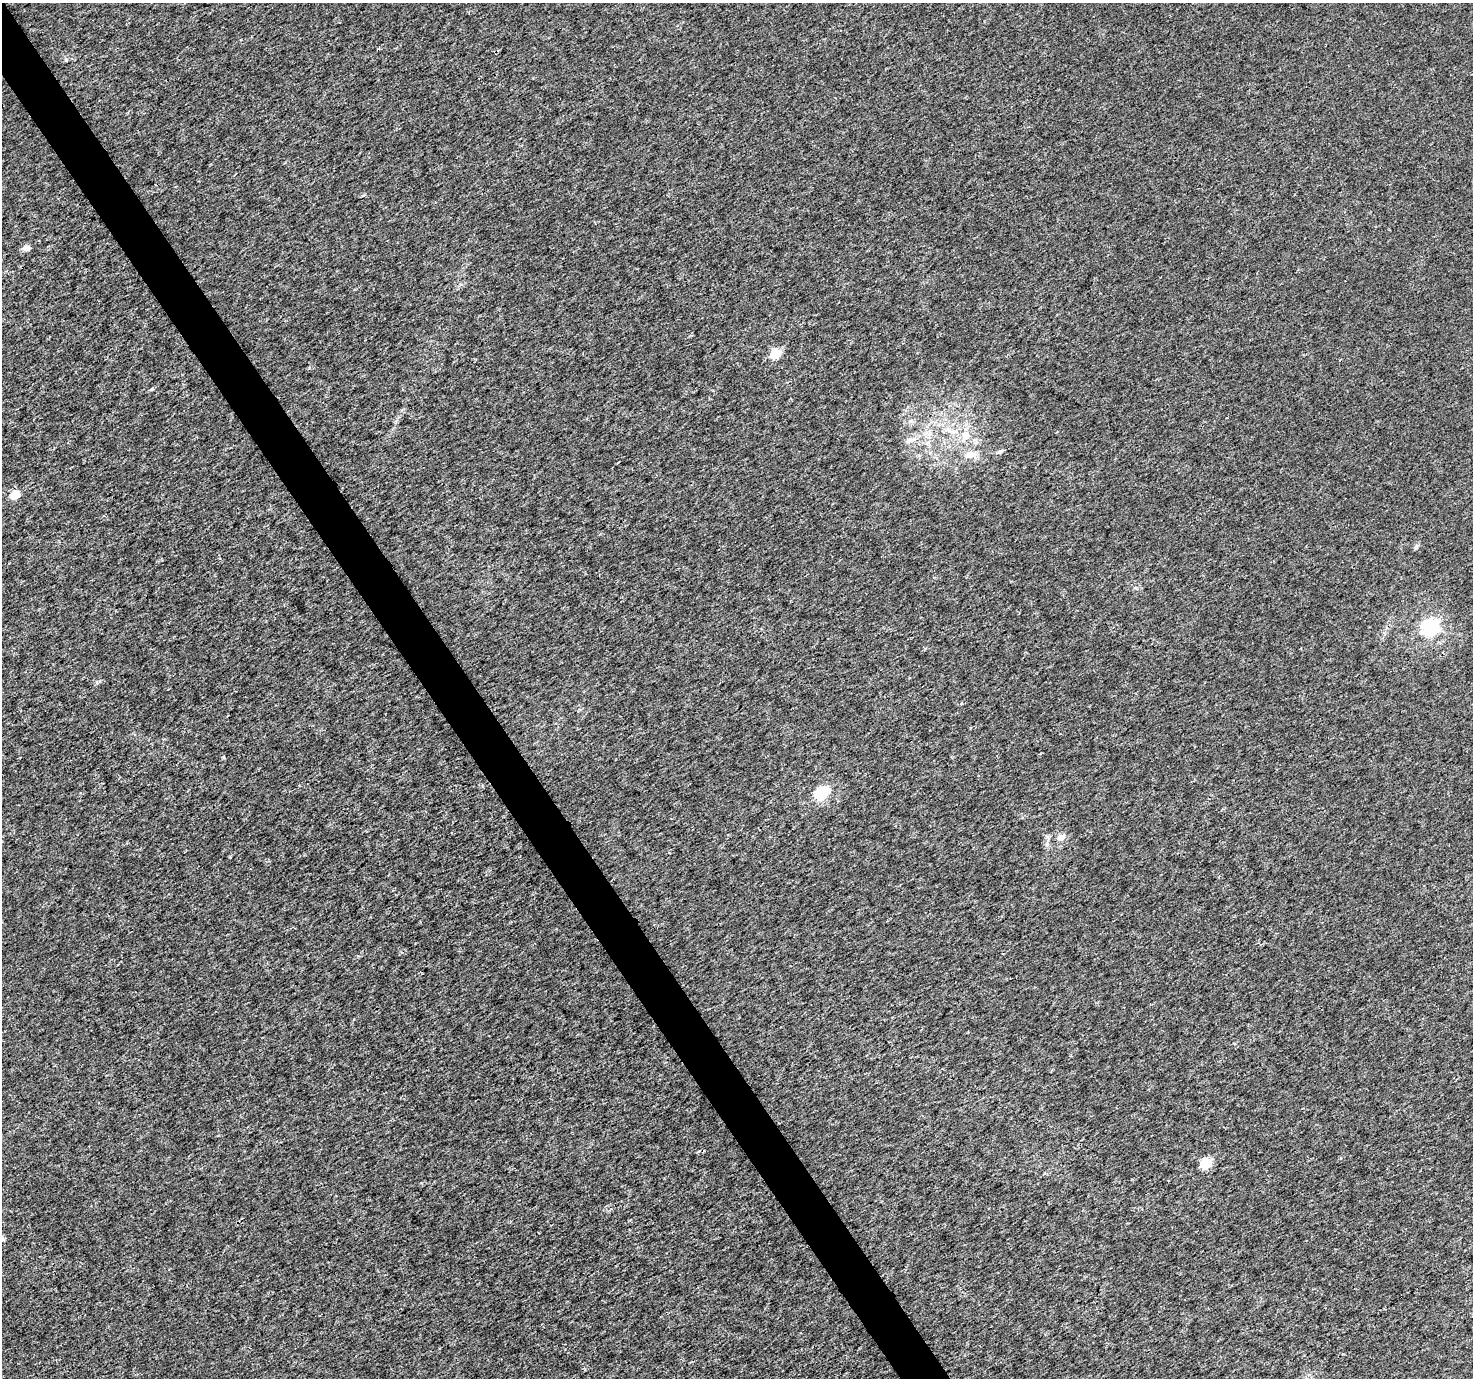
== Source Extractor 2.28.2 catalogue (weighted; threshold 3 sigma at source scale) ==
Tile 11 of 4 x 4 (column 3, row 3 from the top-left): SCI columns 2949-4419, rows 1556-2931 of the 5892 x 5802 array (HDU 1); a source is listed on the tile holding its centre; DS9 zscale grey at full resolution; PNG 1475 x 1380 px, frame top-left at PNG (2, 3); no overlay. Shown black and unused: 3% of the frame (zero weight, under 3 of 4 exposures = <1% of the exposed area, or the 3 px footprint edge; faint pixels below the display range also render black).
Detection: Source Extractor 2.28.2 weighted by HDU 2 'WHT'; one run over the whole footprint, this tile lists its part. Background 9.27e-04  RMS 0.002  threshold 0.00901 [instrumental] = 3 sigma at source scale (4.5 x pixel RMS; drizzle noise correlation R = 1.50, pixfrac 1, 0.0396/0.0396 arcsec/px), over >= 5 px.
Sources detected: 16; all 16 listed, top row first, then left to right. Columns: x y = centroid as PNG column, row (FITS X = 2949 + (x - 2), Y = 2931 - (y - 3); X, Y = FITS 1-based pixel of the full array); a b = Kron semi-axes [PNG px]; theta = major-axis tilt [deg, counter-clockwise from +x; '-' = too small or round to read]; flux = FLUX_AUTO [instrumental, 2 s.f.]
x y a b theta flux
66 60 6 4 45 0.27
26 248 5 4 - 2.3
775 354 6 5 - 11
151 389 5 4 - 0.28
910 421 7 4 -72 0.41
949 430 13 6 -34 1.4
966 435 16 11 79 2.8
910 440 12 8 10 1.3
1000 451 8 5 28 0.46
971 455 16 10 8 2
15 495 5 5 - 7.2
1416 547 9 4 60 0.35
1429 627 7 6 - 62
822 793 12 8 38 11
1061 838 6 5 - 2.1
1205 1163 6 5 - 12
Unlisted compact peaks at least as high as the median listed source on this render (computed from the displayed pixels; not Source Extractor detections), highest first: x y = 223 757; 99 681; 363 195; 1047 837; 1341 1158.